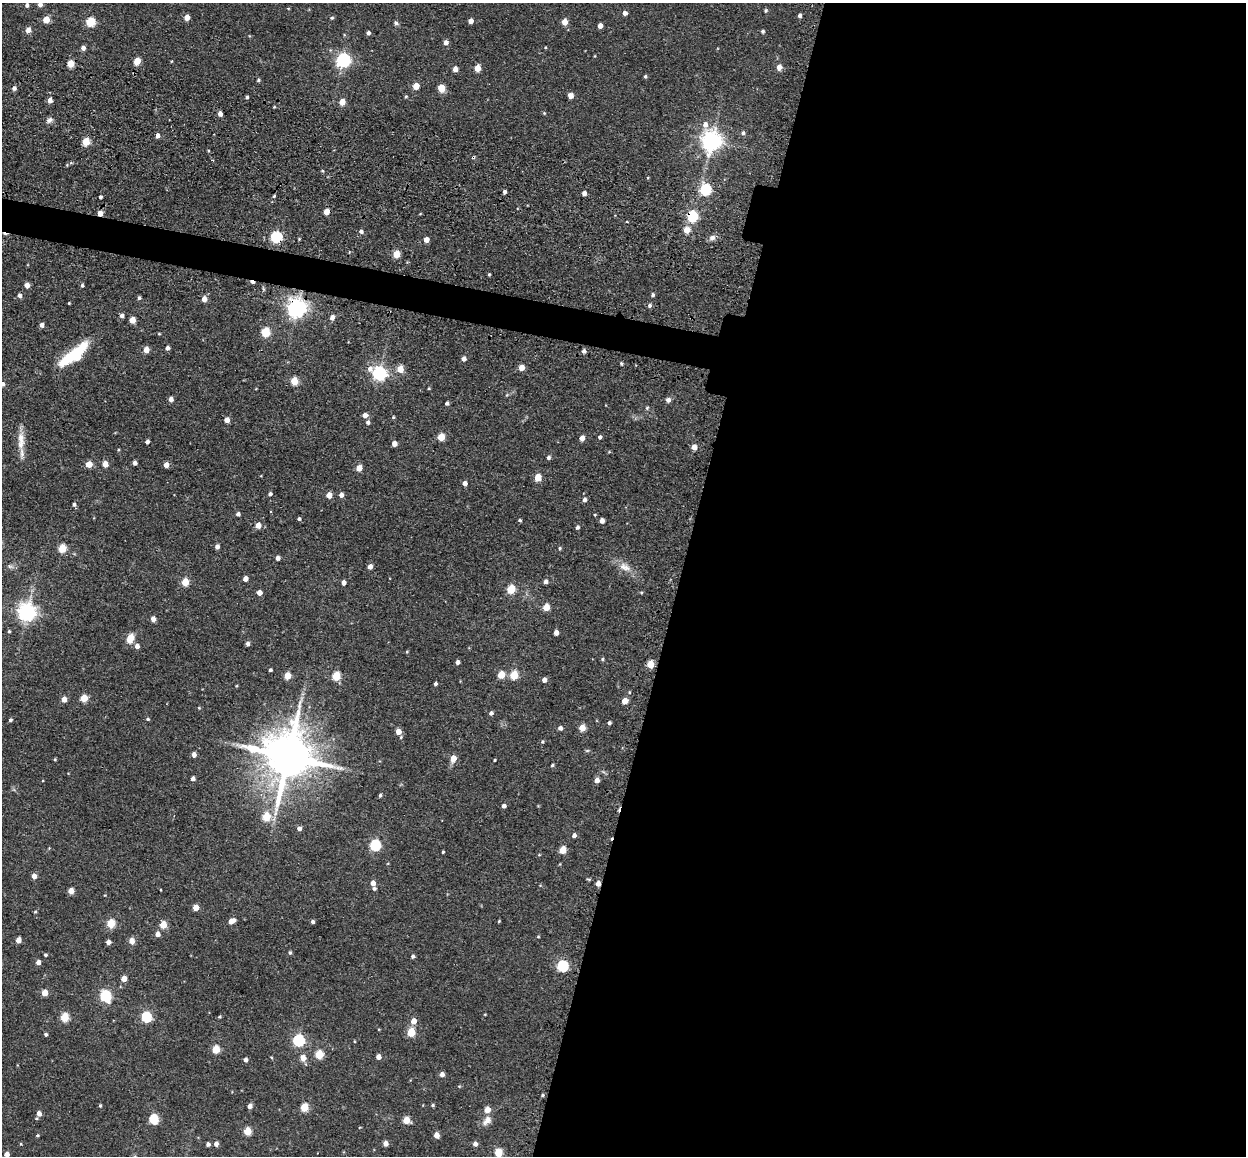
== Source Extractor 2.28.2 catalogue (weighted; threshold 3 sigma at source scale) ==
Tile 12 of 4 x 4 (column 4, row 3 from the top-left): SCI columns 3819-5062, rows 1405-2558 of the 5224 x 5246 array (HDU 1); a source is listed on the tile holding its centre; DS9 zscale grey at full resolution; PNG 1248 x 1158 px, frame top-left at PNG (2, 3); no overlay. Shown black and unused: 48% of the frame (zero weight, under 3 of 4 exposures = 9% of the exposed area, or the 3 px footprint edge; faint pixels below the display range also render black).
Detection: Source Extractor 2.28.2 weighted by HDU 2 'WHT'; one run over the whole footprint, this tile lists its part. Background 0.0665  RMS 0.0085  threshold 0.038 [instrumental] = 3 sigma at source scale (4.5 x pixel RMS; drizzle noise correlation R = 1.50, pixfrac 1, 0.05/0.05 arcsec/px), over >= 5 px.
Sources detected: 254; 4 cosmic-ray / hot-pixel residue — not listed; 1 inside a brighter listed object's ellipse — not listed separately; the other 249 listed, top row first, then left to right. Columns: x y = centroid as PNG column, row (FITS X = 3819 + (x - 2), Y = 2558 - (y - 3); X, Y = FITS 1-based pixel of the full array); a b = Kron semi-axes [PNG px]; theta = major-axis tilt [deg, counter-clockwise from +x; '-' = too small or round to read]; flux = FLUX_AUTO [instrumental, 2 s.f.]
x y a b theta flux
40 4 4 4 - 4
27 5 5 4 - 2.1
766 10 4 4 - 1.2
625 13 4 4 - 3.7
800 15 4 4 - 2.5
187 17 4 4 - 8.1
332 18 5 4 - 1.1
46 19 5 4 - 18
471 21 4 4 - 5.7
90 22 5 5 - 44
564 22 5 4 - 12
396 23 6 5 - 1.9
600 26 4 4 - 5.6
28 30 5 4 - 6.4
763 31 4 4 - 1.8
368 33 4 3 - 2.5
446 42 5 4 - 4.5
83 48 5 4 - 3.9
343 60 6 6 - 190
137 61 5 4 - 16
172 61 4 3 - 0.61
71 64 5 4 - 18
779 67 5 5 - 6.8
477 68 5 4 - 15
455 69 4 4 - 6.3
645 76 4 3 - 1.3
258 80 5 4 - 1.1
416 86 5 4 - 12
14 88 5 4 - 2.5
441 88 5 5 - 17
406 96 4 4 - 0.93
571 96 5 4 - 6.9
247 97 4 3 - 1.7
50 100 5 4 - 5.8
342 102 5 4 - 11
274 107 3 3 - 0.81
544 113 5 4 - 0.92
220 114 4 4 - 5
50 120 9 6 29 3
743 133 6 5 - 2
158 136 4 4 - 3.6
711 141 9 7 -78 450
86 142 5 4 - 23
473 157 5 3 - 0.99
323 171 5 3 - 0.88
706 189 6 5 - 84
504 192 4 4 - 2.4
584 193 4 4 - 4.3
274 196 4 3 - 1
100 197 3 3 - 1.6
327 211 5 5 - 9.2
100 213 4 4 - 8.3
692 216 6 5 - 77
627 222 3 2 - 0.64
686 230 5 5 - 12
361 231 5 4 - 2.5
276 237 6 5 - 84
712 238 8 6 23 3.6
299 239 3 3 - 0.74
426 240 4 4 - 8.3
396 254 5 4 - 18
489 274 3 3 - 1
27 285 5 5 - 4.8
82 285 4 3 - 1.5
653 295 5 4 - 1.7
139 298 5 4 - 1.6
204 299 5 4 - 7.7
69 303 3 2 - 0.75
649 306 5 4 - 1.9
297 308 7 6 - 480
122 316 5 4 - 3.2
332 318 5 4 - 4.7
132 320 5 4 - 12
41 325 4 4 - 4
265 332 5 5 - 41
159 334 5 3 - 0.73
167 348 4 4 - 3.1
146 350 5 4 - 8.7
584 351 5 4 - 2.7
75 355 32 12 37 46
464 359 4 4 - 3.8
621 364 5 4 - 1.1
521 368 4 4 - 9.8
400 369 5 5 - 15
379 373 7 6 - 210
294 381 5 5 - 26
3 384 4 4 - 2.9
429 388 3 3 - 0.75
171 399 5 4 - 3.6
668 400 7 6 - 2.9
447 403 4 4 - 2.3
647 408 5 4 - 1
365 415 5 4 - 5.4
393 417 4 4 - 0.92
227 420 4 4 - 6.5
368 422 5 4 - 2.4
441 437 5 4 - 23
600 437 4 4 - 2.1
582 438 4 4 - 7.8
21 439 21 9 -88 10
147 442 4 4 - 2.9
394 444 4 4 - 6.3
694 447 4 4 - 7.9
548 457 4 4 - 2.2
135 463 4 4 - 3.1
89 464 4 4 - 14
105 464 5 4 - 8.6
166 465 4 4 - 7.4
359 468 4 4 - 13
538 477 5 4 - 19
465 483 4 4 - 4.6
270 494 4 4 - 2.2
329 495 4 4 - 9
341 495 5 4 - 3.4
584 500 5 4 - 2.8
74 504 5 4 - 1.9
238 514 4 4 - 2.7
595 515 3 3 - 0.8
299 519 4 3 - 1.6
520 520 3 3 - 1.4
602 521 4 4 - 4.9
258 525 5 4 - 9.7
577 527 5 4 - 2
217 547 4 4 - 3.6
62 548 5 5 - 29
560 548 4 4 - 1.2
277 558 4 4 - 3.6
10 566 10 5 -13 2.5
370 566 4 4 - 4.9
625 567 18 10 -26 8.7
245 578 4 4 - 5.2
546 581 4 4 - 2.9
185 582 5 4 - 20
343 583 4 4 - 3.9
511 589 5 5 - 35
259 593 4 4 - 7.1
641 593 4 4 - 0.92
546 607 5 4 - 18
27 612 7 6 - 430
153 619 4 4 - 6
9 631 4 4 - 1.2
556 632 4 4 - 5.7
130 638 9 6 68 11
248 644 4 4 - 3.2
137 646 5 5 - 4.4
407 652 4 4 - 0.75
602 659 4 4 - 1.1
457 662 4 4 - 3.2
650 664 5 4 - 20
270 670 3 3 - 1.7
501 675 5 5 - 20
514 675 5 5 - 32
287 676 5 4 - 16
336 676 5 5 - 32
544 680 4 4 - 4.8
435 684 3 3 - 1.7
629 692 4 3 - 0.65
84 698 5 4 - 17
64 699 4 4 - 8.5
625 701 5 4 - 11
199 708 4 4 - 0.68
491 713 4 4 - 2.7
148 719 5 4 - 1.2
10 720 4 4 - 1.5
609 723 4 3 - 2.1
560 728 4 4 - 3.7
582 728 5 4 - 13
398 732 4 4 - 9.6
401 737 5 4 - 0.98
542 742 4 4 - 1.2
587 751 6 4 1 1.1
194 755 4 4 - 4.4
288 756 15 14 - 4600
453 758 5 5 - 11
55 759 3 3 - 0.98
495 760 3 2 - 0.74
552 765 4 3 - 1.3
193 779 4 4 - 3.4
597 780 5 4 - 5.8
380 795 4 3 - 1.5
504 806 4 4 - 3.1
266 817 5 5 - 31
299 828 4 4 - 4.1
574 835 4 4 - 3
375 845 5 5 - 86
49 848 4 4 - 0.61
563 850 5 4 - 20
443 852 3 2 - 0.94
539 855 4 4 - 0.74
34 876 4 4 - 6.5
373 883 5 4 - 5.8
598 884 5 4 - 5.6
374 888 5 4 - 1.7
71 891 4 4 - 10
195 908 4 4 - 10
35 912 4 4 - 0.87
231 921 7 4 27 7.7
499 921 4 3 - 0.81
312 922 4 4 - 2.1
111 923 5 5 - 32
163 925 5 4 - 21
157 934 5 5 - 4.6
538 936 3 3 - 0.79
18 940 5 4 - 7.7
132 941 8 7 - 4.5
108 942 4 4 - 4.2
290 953 4 4 - 1.4
45 955 4 3 - 1.3
413 956 4 4 - 1.9
38 962 4 4 - 5.4
562 966 5 5 - 89
124 979 4 4 - 8.8
45 993 5 4 - 13
105 996 6 5 - 82
65 1017 5 5 - 33
146 1017 5 5 - 70
219 1017 4 4 - 0.9
413 1021 5 5 - 8.7
411 1032 5 5 - 30
46 1034 4 4 - 1.6
298 1040 6 5 - 110
354 1041 4 3 - 0.62
216 1049 5 4 - 29
319 1055 5 5 - 29
271 1057 5 3 - 0.69
378 1057 4 4 - 5.7
303 1058 5 5 - 10
245 1060 4 4 - 3.1
442 1074 4 4 - 4
542 1095 4 4 - 1.3
433 1105 4 4 - 1.2
100 1106 4 3 - 1.1
250 1106 4 4 - 4.7
304 1107 5 5 - 30
487 1110 5 4 - 12
39 1113 5 5 - 5.5
153 1119 5 5 - 50
406 1120 5 5 - 16
487 1120 15 8 47 5.8
247 1131 5 5 - 24
37 1135 4 3 - 0.99
436 1135 5 4 - 8.1
385 1143 4 4 - 5.6
21 1144 4 4 - 0.78
208 1144 4 4 - 2.8
216 1144 5 4 - 3.9
475 1144 5 5 - 3.2
498 1153 5 5 - 28
7 1154 4 4 - 5.1
Overlapping masked pixels (flux is a lower limit): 7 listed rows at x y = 473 157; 327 211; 100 213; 692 216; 276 237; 297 308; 598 884
Isophote crosses this tile's border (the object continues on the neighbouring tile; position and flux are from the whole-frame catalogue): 4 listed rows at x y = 40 4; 3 384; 498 1153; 7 1154